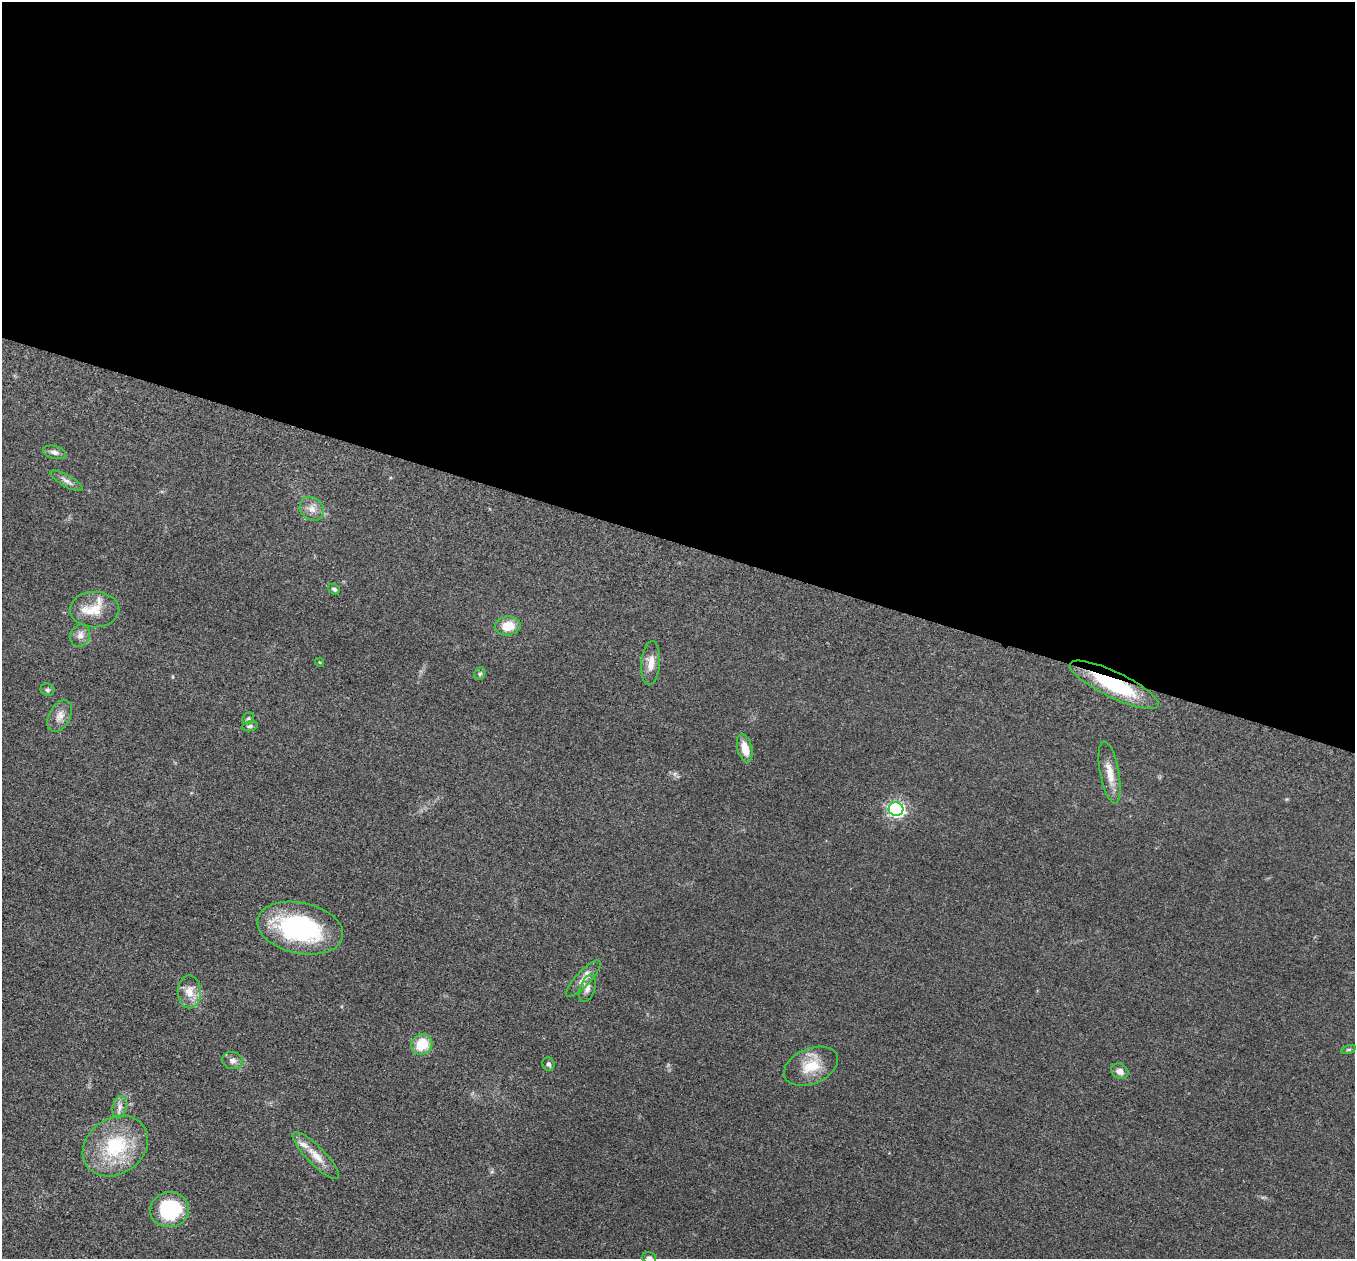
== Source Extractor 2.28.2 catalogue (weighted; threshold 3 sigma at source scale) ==
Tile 3 of 4 x 4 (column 3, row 1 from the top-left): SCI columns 2737-4089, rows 3968-5224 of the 5457 x 5502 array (HDU 1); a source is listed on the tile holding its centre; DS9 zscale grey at full resolution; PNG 1357 x 1261 px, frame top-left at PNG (2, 2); each listed source drawn as its Kron ellipse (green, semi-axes under 4 px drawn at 4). Shown black and unused: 43% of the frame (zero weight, under 3 of 5 exposures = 3% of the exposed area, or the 3 px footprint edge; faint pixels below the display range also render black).
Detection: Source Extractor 2.28.2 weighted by HDU 2 'WHT'; one run over the whole footprint, this tile lists its part. Background 0.0534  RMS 0.006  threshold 0.027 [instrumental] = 3 sigma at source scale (4.5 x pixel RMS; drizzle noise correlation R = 1.50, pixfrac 1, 0.05/0.05 arcsec/px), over >= 5 px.
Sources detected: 35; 2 inside a brighter listed object's ellipse — not listed separately; the other 33 listed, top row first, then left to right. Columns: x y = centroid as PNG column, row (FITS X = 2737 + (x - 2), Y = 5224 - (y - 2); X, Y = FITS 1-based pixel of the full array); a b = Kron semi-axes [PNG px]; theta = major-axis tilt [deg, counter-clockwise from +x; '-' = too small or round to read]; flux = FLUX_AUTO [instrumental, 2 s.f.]
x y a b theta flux
54 452 12 6 -16 2.2
67 481 18 5 -30 2.9
312 509 13 11 -43 4.7
334 589 6 5 - 1.2
94 609 25 18 1 12
508 626 13 9 9 9.8
80 635 12 9 65 3.4
319 662 4 3 - 0.55
651 663 22 9 85 6.4
480 674 6 5 - 1.1
1114 685 49 13 -26 40
47 690 7 6 - 1.3
60 716 17 10 61 5
248 718 6 5 - 0.87
250 726 8 5 11 1.3
745 748 14 7 -76 8
1110 772 31 9 -79 8.6
896 809 7 7 - 170
300 928 44 25 -12 77
583 979 24 7 47 5.3
587 988 14 7 71 3.1
189 992 16 11 -89 7.5
422 1044 11 9 41 15
1348 1049 7 3 18 0.77
232 1060 10 8 -12 2.8
548 1064 7 6 - 1.6
811 1066 28 17 22 15
1120 1071 9 7 -31 3.2
119 1107 11 7 78 2.8
115 1146 35 28 35 38
316 1156 32 9 -45 8.6
169 1210 19 17 7 40
649 1258 7 5 -14 1.5
Overlapping masked pixels (flux is a lower limit): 1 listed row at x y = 1114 685
Isophote crosses this tile's border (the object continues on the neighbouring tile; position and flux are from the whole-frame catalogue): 1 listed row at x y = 649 1258